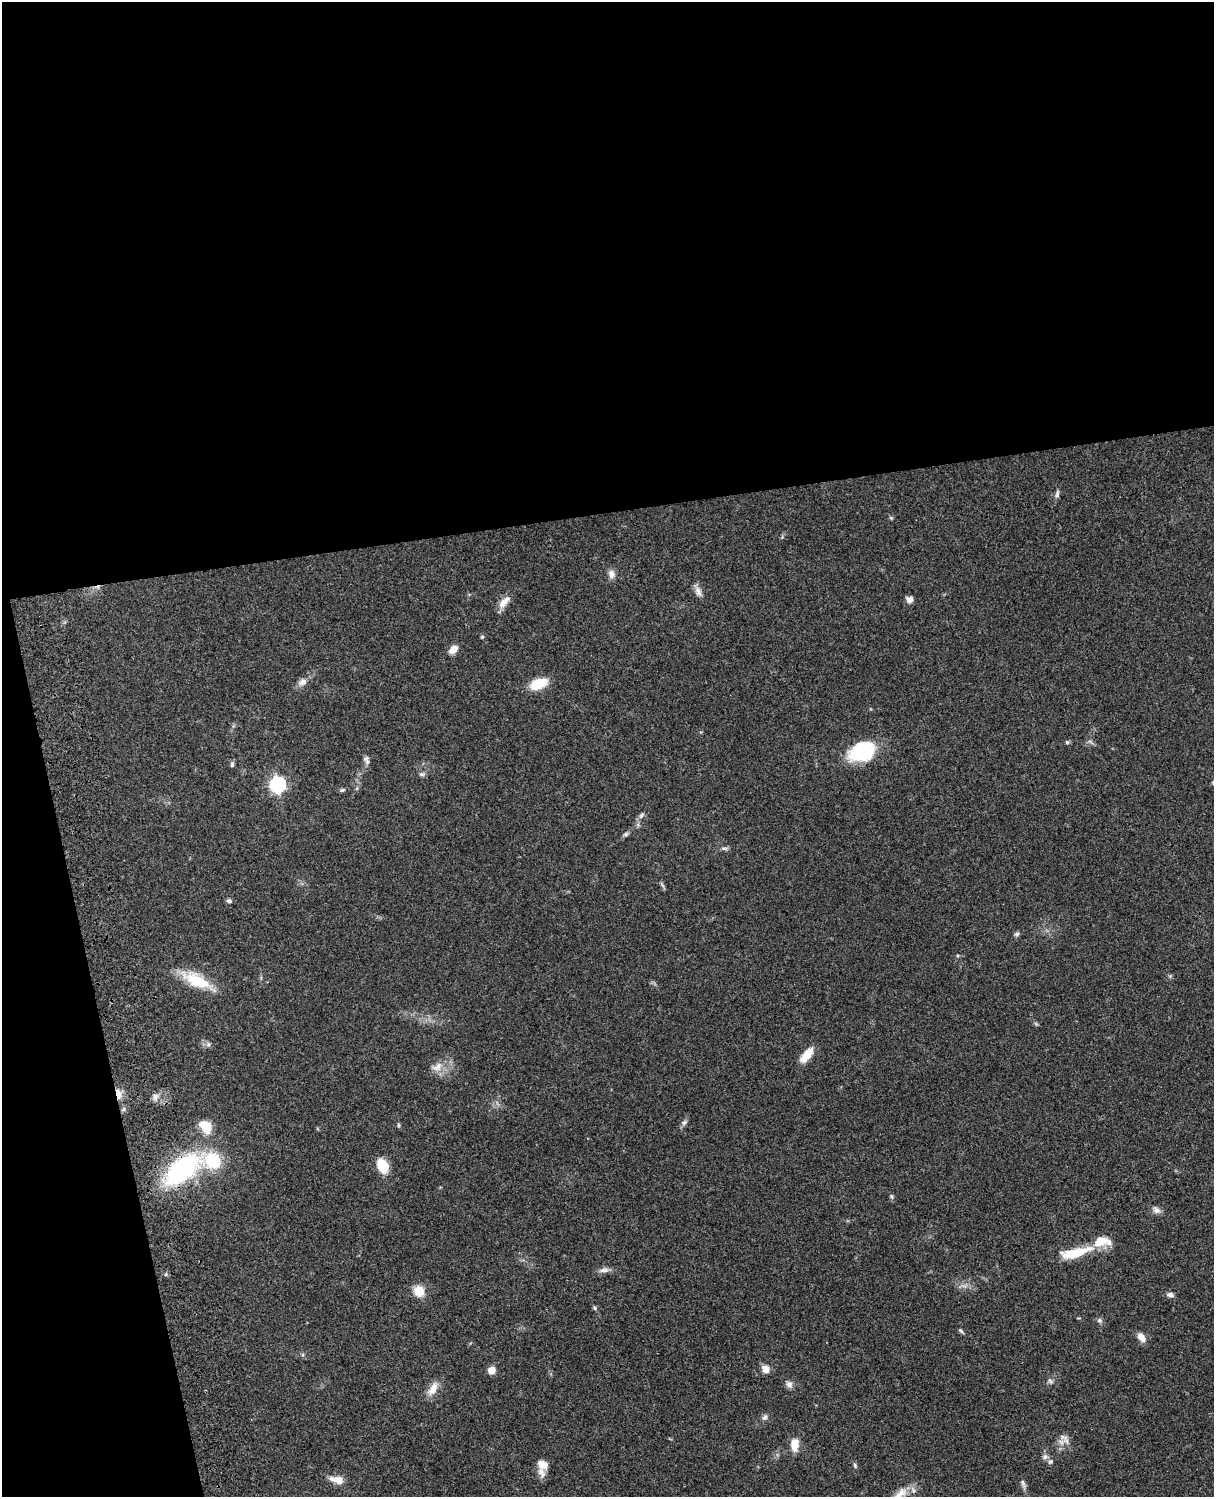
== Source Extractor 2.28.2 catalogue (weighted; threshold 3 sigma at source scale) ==
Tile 1 of 4 x 3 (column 1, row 1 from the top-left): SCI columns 122-1333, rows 3268-4762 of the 5086 x 4926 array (HDU 1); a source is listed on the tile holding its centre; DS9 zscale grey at full resolution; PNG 1216 x 1499 px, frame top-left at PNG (2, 2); no overlay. Shown black and unused: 39% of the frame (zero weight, under 3 of 4 exposures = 6% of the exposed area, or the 3 px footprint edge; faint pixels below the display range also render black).
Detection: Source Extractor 2.28.2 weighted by HDU 2 'WHT'; one run over the whole footprint, this tile lists its part. Background 0.0794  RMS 0.0058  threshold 0.0262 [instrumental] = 3 sigma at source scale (4.5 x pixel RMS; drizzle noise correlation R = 1.50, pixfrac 1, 0.05/0.05 arcsec/px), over >= 5 px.
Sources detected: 67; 1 inside a brighter object's white glare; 1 cosmic-ray / hot-pixel residue — not listed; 4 inside a brighter listed object's ellipse — not listed separately; the other 61 listed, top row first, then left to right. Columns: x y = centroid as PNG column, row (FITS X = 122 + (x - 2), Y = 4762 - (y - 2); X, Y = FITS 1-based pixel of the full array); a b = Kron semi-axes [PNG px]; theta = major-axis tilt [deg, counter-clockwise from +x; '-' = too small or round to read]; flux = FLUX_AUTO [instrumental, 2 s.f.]
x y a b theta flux
1057 494 11 5 81 1.7
891 518 5 4 - 0.7
611 574 11 9 -87 3.3
698 591 16 7 -64 3.2
909 599 8 7 - 2.6
504 602 19 8 47 5.4
482 637 5 4 - 0.88
453 649 11 8 44 4.5
302 682 13 9 21 3.5
539 684 19 10 22 14
1067 742 6 5 - 0.98
1090 742 11 2 -35 0.97
860 749 35 18 38 27
366 759 11 7 -68 2
232 764 7 5 88 1.2
422 774 9 6 9 1.4
277 785 7 7 - 140
342 790 7 5 11 1.1
641 815 10 6 46 1.7
626 834 7 6 - 1.2
724 848 10 4 -5 1.3
662 885 9 3 -46 0.96
229 901 6 5 - 1.3
1017 934 7 6 - 1.3
197 981 39 14 -27 22
208 1044 7 6 - 1.4
806 1055 22 9 51 7.8
437 1067 17 11 31 6.1
118 1094 14 6 -79 4.7
155 1097 10 6 -83 2.3
684 1122 9 6 45 1.6
398 1125 6 4 -89 0.7
205 1126 18 13 -51 9.7
213 1161 21 18 -26 25
382 1166 12 9 -66 16
181 1169 28 15 40 110
891 1196 7 5 -72 0.96
1156 1210 11 9 -37 2.6
1075 1253 37 10 13 20
604 1270 14 7 9 2.8
166 1274 5 3 - 0.66
419 1291 11 10 - 10
1170 1295 9 6 -7 2.1
595 1308 7 4 -61 0.92
1099 1320 7 6 - 1.4
961 1331 6 5 - 1.1
1141 1337 12 8 -54 4.3
766 1369 9 8 - 4.2
491 1370 7 7 - 5.1
1050 1381 9 5 -20 1.4
789 1384 10 8 -55 2.4
433 1389 19 9 58 6.7
765 1417 9 6 49 1.8
1064 1437 13 7 -23 3.1
795 1444 14 8 89 7.6
1045 1457 8 7 - 2
543 1464 13 11 -32 5
855 1465 8 5 -65 1
337 1480 19 9 -11 5.9
1023 1484 15 6 -71 2.1
899 1495 29 11 40 8.9
Overlapping masked pixels (flux is a lower limit): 2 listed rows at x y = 118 1094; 181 1169
Isophote crosses this tile's border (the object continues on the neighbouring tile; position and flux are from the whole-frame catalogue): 1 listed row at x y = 899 1495